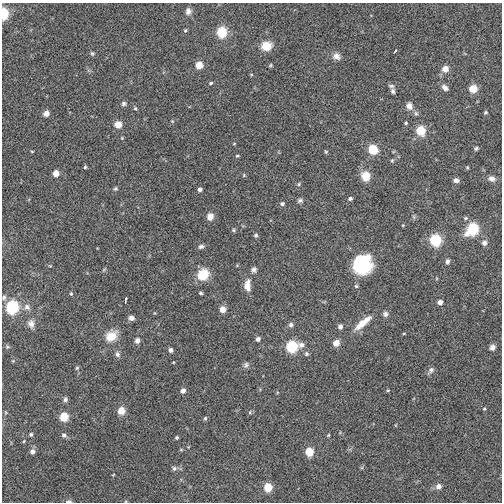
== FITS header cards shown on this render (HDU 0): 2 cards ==
NAXIS1  =                  500
NAXIS2  =                  500

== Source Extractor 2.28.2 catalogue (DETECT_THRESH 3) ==
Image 500 x 500 px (HDU 0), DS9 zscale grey, 1 PNG px = 1 image px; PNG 504 x 504 px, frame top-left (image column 1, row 500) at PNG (2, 3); no overlay
Background -0.00763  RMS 0.11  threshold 0.319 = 3 sigma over >= 5 px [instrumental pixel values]
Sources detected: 111; all 111 listed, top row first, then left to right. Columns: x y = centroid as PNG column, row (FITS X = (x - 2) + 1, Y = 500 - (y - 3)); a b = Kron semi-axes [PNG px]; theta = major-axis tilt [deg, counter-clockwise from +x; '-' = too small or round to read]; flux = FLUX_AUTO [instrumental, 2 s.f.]
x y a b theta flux
188 11 9 7 81 31
3 14 6 4 88 470
185 30 5 4 - 9.3
222 32 6 6 - 370
266 46 10 9 - 120
395 51 4 2 - 8.7
92 53 6 5 - 11
337 56 10 8 -27 40
199 65 5 5 - 110
270 65 5 4 - 9
445 69 6 5 - 73
251 74 5 3 - 6.4
211 83 5 3 - 9
391 86 8 5 -7 15
445 88 8 6 -43 28
473 89 5 5 - 160
393 91 6 4 -82 16
124 104 7 6 - 16
409 106 8 7 - 44
135 108 5 4 - 9.8
485 112 4 4 - 10
46 113 6 5 - 49
416 113 7 5 -87 15
172 121 5 4 - 6.8
406 123 4 3 - 8.7
118 124 8 7 - 61
421 131 6 6 - 240
234 144 5 3 - 5.9
476 148 5 4 - 12
373 150 6 6 - 270
32 151 4 3 - 6
326 152 5 4 - 8.1
237 156 5 3 - 7.4
392 160 6 4 68 9.7
85 167 4 3 - 9.7
467 167 4 3 - 7
56 173 5 5 - 68
244 175 5 4 - 8.4
365 176 9 8 - 120
492 179 9 7 -12 32
456 180 6 4 2 31
299 184 5 5 - 9.4
115 189 6 5 - 12
200 189 4 4 - 23
350 198 5 4 - 16
300 201 7 6 - 18
282 204 5 5 - 17
210 217 6 6 - 72
414 217 6 4 -71 11
466 218 5 4 - 11
403 225 4 3 - 6
473 229 8 6 44 520
233 230 5 5 - 9.8
256 235 5 4 - 13
435 240 6 6 - 550
484 243 6 6 - 32
201 246 8 5 18 20
447 261 5 5 - 22
362 264 17 15 41 530
254 270 8 7 - 22
203 275 13 11 46 150
247 286 13 7 -90 71
356 286 5 4 - 10
201 293 4 3 - 11
71 294 5 4 - 8.7
4 297 7 6 - 18
126 300 6 2 80 12
440 302 4 4 - 37
12 307 7 6 - 780
27 307 8 8 - 33
223 309 5 5 - 65
385 314 7 6 - 23
131 318 6 5 - 29
363 323 26 7 40 110
31 324 11 9 -80 40
291 325 7 6 - 18
340 327 5 5 - 25
404 333 4 3 - 5.7
111 336 15 11 37 110
258 339 5 5 - 23
137 340 6 6 - 29
336 343 6 5 - 75
7 347 7 5 -6 11
292 347 8 6 16 540
492 347 6 5 - 28
171 350 5 4 - 23
117 354 8 6 -68 22
306 354 6 6 - 14
246 365 8 6 54 19
77 368 5 4 - 9
431 370 10 5 49 22
388 390 5 3 - 7.1
183 391 5 5 - 33
65 399 6 5 - 17
484 409 5 4 - 8
121 411 6 5 - 120
250 412 5 3 - 7.3
64 417 6 5 - 210
205 418 5 4 - 12
31 434 5 4 - 12
64 435 7 6 - 18
328 435 4 3 - 7.3
177 437 4 4 - 9.5
24 441 4 3 - 6.7
32 452 6 5 - 29
309 452 6 5 - 190
174 468 8 7 - 19
113 475 4 2 - 5.3
438 486 6 6 - 40
268 487 6 5 - 180
69 501 8 4 0 15
At the frame edge (FLAGS 8, measured only in part): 3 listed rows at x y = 3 14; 4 297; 69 501